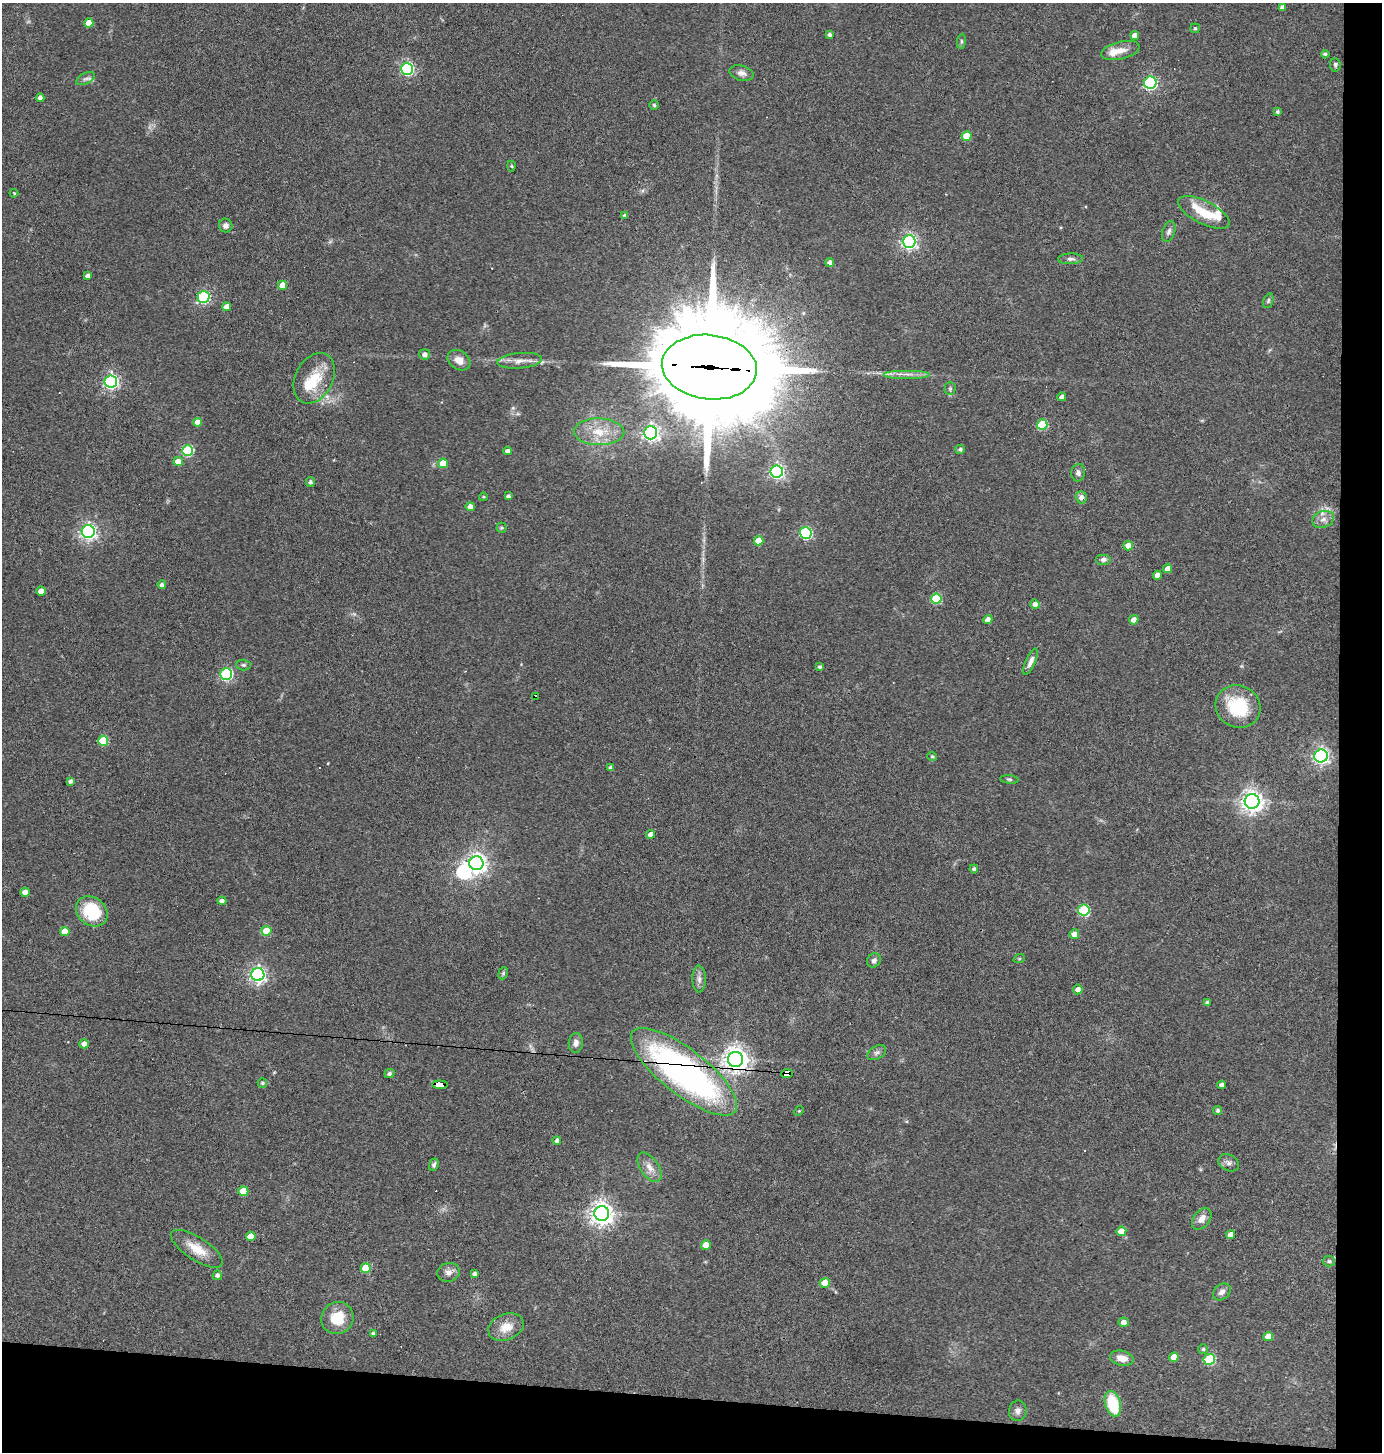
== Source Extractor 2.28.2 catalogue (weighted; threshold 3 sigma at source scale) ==
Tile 9 of 3 x 3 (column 3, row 3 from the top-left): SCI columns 2900-4279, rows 1-1450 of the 4378 x 4351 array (HDU 1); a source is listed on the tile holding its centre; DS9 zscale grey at full resolution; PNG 1384 x 1454 px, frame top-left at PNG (2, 3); each listed source drawn as its Kron ellipse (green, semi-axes under 4 px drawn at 4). Shown black and unused: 7% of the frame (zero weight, under 3 of 4 exposures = <1% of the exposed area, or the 3 px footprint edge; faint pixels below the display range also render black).
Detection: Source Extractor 2.28.2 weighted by HDU 2 'WHT'; one run over the whole footprint, this tile lists its part. Background 0.0726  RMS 0.0056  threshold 0.0253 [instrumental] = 3 sigma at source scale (4.5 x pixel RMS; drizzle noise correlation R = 1.50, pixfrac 1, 0.05/0.05 arcsec/px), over >= 5 px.
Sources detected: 156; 1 inside a brighter object's white glare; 6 cosmic-ray / hot-pixel residue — neither listed nor drawn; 6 inside a brighter listed object's ellipse — not listed separately; the other 143 listed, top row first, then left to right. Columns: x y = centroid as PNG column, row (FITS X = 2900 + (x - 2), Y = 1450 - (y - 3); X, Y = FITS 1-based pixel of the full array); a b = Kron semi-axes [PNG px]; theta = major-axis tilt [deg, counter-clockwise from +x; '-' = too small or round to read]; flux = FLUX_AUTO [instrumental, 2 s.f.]
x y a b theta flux
1282 7 4 3 - 1.4
89 23 4 4 - 5.1
1195 28 4 4 - 0.76
830 35 4 3 - 1.5
1135 35 4 4 - 4.3
961 41 7 4 83 0.96
1120 50 19 8 14 6.2
1325 54 4 3 - 1.2
1335 65 7 5 -84 1.2
407 69 6 6 - 88
742 73 12 7 -15 2.8
86 79 10 5 28 1.8
1150 83 6 6 - 100
40 98 4 4 - 2.3
654 105 5 5 - 0.86
1277 112 4 4 - 1.1
967 136 5 5 - 11
512 166 5 3 - 0.61
14 193 4 3 - 0.57
1204 212 28 11 -27 14
625 215 4 4 - 0.98
226 225 7 6 - 2.2
1169 231 10 6 72 1.9
909 241 6 6 - 170
1071 259 12 5 1 1.7
830 262 4 4 - 2.3
88 276 4 4 - 2.2
283 285 4 4 - 7.8
204 297 6 5 - 67
1268 301 8 5 72 1
227 307 4 4 - 3.7
425 354 5 5 - 2.4
459 360 12 9 -33 5.4
520 361 22 8 5 5.3
709 367 48 32 -6 18000
906 374 23 2 0 3.3
314 378 27 18 62 18
111 381 6 6 - 150
950 389 6 5 - 1.1
1062 397 4 4 - 3.1
197 422 4 4 - 5.2
1042 425 5 5 - 30
599 432 25 13 -1 14
651 433 6 6 - 180
960 449 5 4 - 1.4
188 451 5 5 - 45
508 451 4 4 - 2.6
178 461 5 4 - 6.9
443 463 5 4 - 9
777 471 6 6 - 140
1078 473 9 7 82 2
310 482 5 4 - 1.6
508 496 4 3 - 1.3
483 497 4 3 - 0.58
1081 497 6 5 - 2.6
470 507 4 4 - 4.1
1323 519 11 8 19 3.6
502 528 5 5 - 0.91
88 532 6 6 - 200
806 533 6 6 - 77
759 541 4 4 - 7.7
1128 546 5 4 - 5.8
1103 559 8 5 0 1.9
1168 569 4 4 - 4
1157 575 4 4 - 3.7
162 585 4 4 - 1.6
41 591 4 4 - 5.1
936 599 5 5 - 29
1035 604 4 4 - 2.6
988 620 4 4 - 3.1
1134 620 5 4 - 4.5
1030 662 14 5 66 2.9
243 665 7 5 -2 1.1
820 667 3 3 - 1
226 674 6 6 - 79
536 696 4 3 - 21
1238 706 23 21 -27 30
103 741 5 5 - 24
932 756 5 4 - 0.97
1321 756 6 6 - 190
611 768 4 3 - 1.9
1009 779 9 4 -5 0.89
70 781 4 4 - 1.5
1252 801 7 7 - 440
651 834 4 4 - 3.3
476 863 7 7 - 310
974 869 4 4 - 1.3
25 892 4 4 - 4.7
222 901 4 4 - 2.4
1084 910 6 5 - 45
92 911 17 14 -39 27
65 931 5 4 - 7.9
266 931 5 5 - 15
1074 934 5 5 - 4.4
1019 959 6 3 19 0.63
874 960 7 6 - 1.9
503 973 6 4 69 0.91
258 975 6 6 - 180
699 979 13 6 -90 3
1078 989 5 5 - 3
1207 1003 4 4 - 1.7
576 1043 10 7 86 3
84 1044 4 4 - 2.7
877 1053 10 6 30 1.9
736 1059 7 7 - 570
684 1072 65 22 -38 200
389 1073 5 4 - 1.3
787 1074 6 4 5 200
262 1083 5 4 - 0.98
440 1085 8 4 -4 73
1222 1085 4 4 - 2.3
1218 1110 4 4 - 1.3
799 1111 5 4 - 0.62
557 1140 4 4 - 1.8
1229 1163 11 8 -26 2.4
434 1165 6 4 69 1.2
650 1167 17 9 -56 5
243 1191 5 5 - 15
602 1213 7 7 - 480
1202 1219 12 8 52 4.2
1121 1231 5 5 - 9.2
1230 1235 4 4 - 4.1
251 1236 5 4 - 7.7
706 1245 5 4 - 7.8
197 1249 30 11 -33 11
1329 1261 6 5 - 1
366 1268 5 5 - 13
449 1272 11 9 15 3.4
475 1274 4 4 - 2
217 1275 4 4 - 1.8
825 1283 5 5 - 7.6
1222 1292 10 7 41 2.7
337 1318 16 15 - 14
1124 1322 5 4 - 3.1
506 1327 18 13 22 9
373 1333 4 4 - 1.1
1268 1336 5 4 - 6.3
1203 1349 5 5 - 1
1174 1357 5 4 - 6.1
1122 1358 12 7 -12 5.3
1209 1359 6 5 - 39
1113 1404 13 7 -74 25
1018 1411 10 8 82 2.6
Overlapping masked pixels (flux is a lower limit): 6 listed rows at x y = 709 367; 536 696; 736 1059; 684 1072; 787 1074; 440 1085